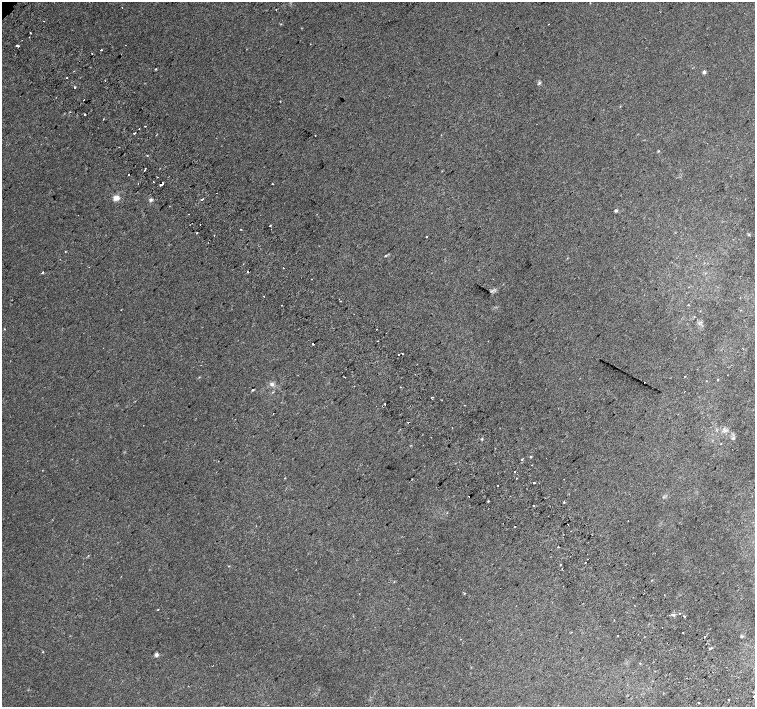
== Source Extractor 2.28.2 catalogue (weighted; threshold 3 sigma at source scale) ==
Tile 6 of 4 x 4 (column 2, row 2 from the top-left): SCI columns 1544-3049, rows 3071-4479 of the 6093 x 6076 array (HDU 1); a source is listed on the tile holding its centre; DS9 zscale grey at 2 x 2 block average (1 PNG px = mean of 2 x 2 image px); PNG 757 x 709 px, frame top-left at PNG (2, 2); no overlay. Shown black and unused: <1% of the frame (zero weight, under 2 of 3 exposures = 2% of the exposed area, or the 3 px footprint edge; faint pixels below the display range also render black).
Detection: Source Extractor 2.28.2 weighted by HDU 2 'WHT'; one run over the whole footprint, this tile lists its part. Background 0.00501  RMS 0.0038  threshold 0.0171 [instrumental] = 3 sigma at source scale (4.5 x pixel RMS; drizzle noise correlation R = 1.50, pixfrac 1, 0.0396/0.0396 arcsec/px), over >= 5 px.
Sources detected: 119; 19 cosmic-ray / hot-pixel residue — not listed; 2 coinciding with a brighter row at this scale — not listed separately; the other 98 listed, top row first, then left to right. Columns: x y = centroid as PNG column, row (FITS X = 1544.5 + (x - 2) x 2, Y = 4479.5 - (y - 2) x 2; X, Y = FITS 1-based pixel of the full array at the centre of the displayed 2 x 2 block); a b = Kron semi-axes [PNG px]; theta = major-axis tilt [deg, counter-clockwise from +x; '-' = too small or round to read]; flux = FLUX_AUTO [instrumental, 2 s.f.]
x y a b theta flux
276 10 2 2 - 1
44 21 2 2 - 0.3
548 24 2 2 - 0.96
30 33 2 2 - 0.7
29 37 2 2 - 0.35
18 46 2 2 - 7.4
101 50 2 2 - 1.2
92 54 2 2 - 1.8
156 69 3 3 - 0.59
704 72 3 3 - 2.6
67 77 2 2 - 1.2
539 83 5 4 - 1.3
75 87 2 2 - 1.7
84 100 2 2 - 2.6
84 114 2 2 - 1.5
103 119 2 2 - 0.5
145 126 2 2 - 2.3
139 128 2 2 - 0.38
134 133 2 2 - 2.4
315 135 2 2 - 1.1
658 151 3 2 - 0.61
145 169 3 2 - 3.7
128 175 2 2 - 2.8
157 177 2 2 - 0.56
153 182 2 2 - 0.48
138 184 2 2 - 0.39
272 184 2 2 - 1.1
161 185 4 2 - 5.6
116 198 5 4 - 7.2
151 200 5 4 - 1.6
202 200 2 2 - 1.4
616 210 4 3 - 1.4
188 214 2 2 - 0.51
270 226 2 2 - 1
197 233 2 2 - 2
749 234 3 2 - 0.6
214 235 2 2 - 1.4
426 237 2 2 - 0.53
65 252 3 2 - 0.4
386 256 4 2 - 0.75
283 268 2 2 - 0.39
43 272 2 2 - 2.5
248 272 2 2 - 1.7
312 279 2 2 - 0.5
264 296 2 2 - 3.5
341 301 2 2 - 3.3
688 305 3 2 - 0.39
4 329 2 2 - 1.5
378 341 2 2 - 1.6
313 344 2 2 - 9
402 353 2 2 - 0.73
399 355 2 2 - 0.37
415 374 2 2 - 0.29
685 376 2 2 - 0.43
344 377 2 2 - 0.45
718 379 2 2 - 0.48
272 384 6 5 - 2.4
354 386 2 2 - 0.55
253 390 3 2 - 0.77
272 392 3 2 - 0.53
431 398 2 2 - 1.5
385 404 2 2 - 1.6
465 405 2 2 - 0.47
382 406 2 2 - 0.35
408 422 2 2 - 3.9
725 430 5 3 - 1.7
733 438 4 3 - 1.6
482 439 3 2 - 0.82
530 457 2 2 - 2.4
546 458 2 2 - 0.55
515 472 2 2 - 7.4
284 478 2 2 - 0.57
534 483 2 2 - 2.6
497 486 2 2 - 1
488 501 2 2 - 1.4
564 502 2 2 - 2.1
533 505 2 2 - 0.48
628 521 2 2 - 0.38
568 524 2 2 - 0.93
256 526 2 2 - 0.58
514 526 2 2 - 0.56
558 547 2 2 - 1.3
585 562 2 2 - 0.81
464 593 3 2 - 0.45
158 610 2 2 - 0.82
679 614 2 2 - 2.8
674 615 3 3 - 1.1
684 616 2 2 - 2.9
683 632 2 2 - 1.6
617 635 2 2 - 2.4
742 636 4 3 - 0.92
644 637 2 2 - 0.37
711 648 3 2 - 0.88
43 652 3 2 - 0.43
156 655 5 4 - 2
754 696 2 2 - 5.5
728 700 2 2 - 1.5
699 702 2 2 - 0.71
Overlapping masked pixels (flux is a lower limit): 1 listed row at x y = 161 185
Isophote crosses this tile's border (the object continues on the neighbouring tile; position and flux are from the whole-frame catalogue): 1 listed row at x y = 754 696
Diffuse or blended objects may show on this block-average render without a row.